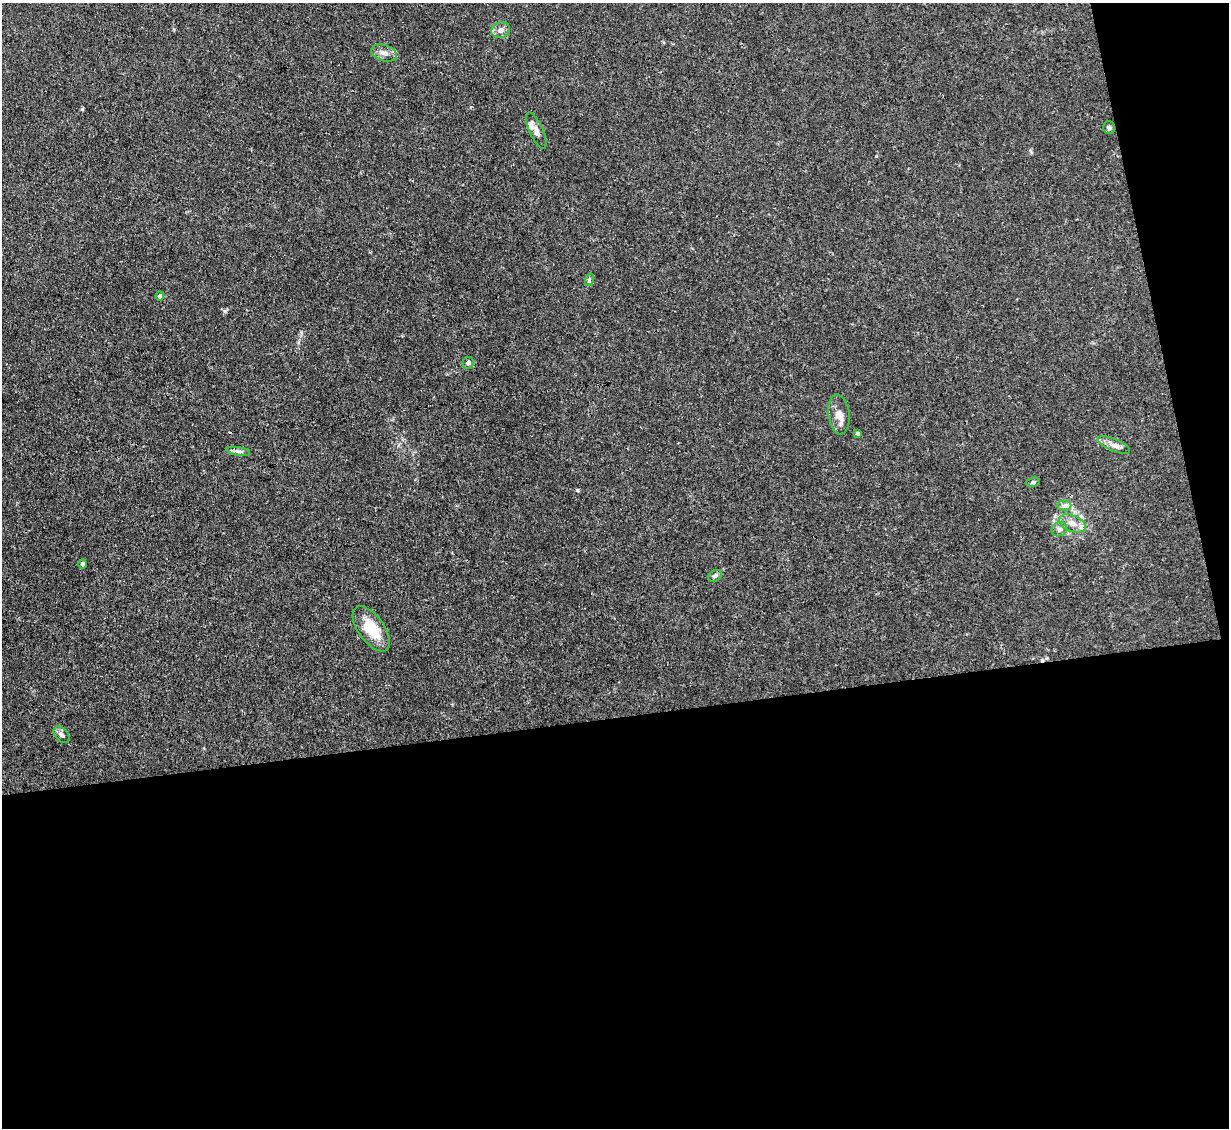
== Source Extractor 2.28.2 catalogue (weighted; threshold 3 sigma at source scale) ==
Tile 16 of 4 x 4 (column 4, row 4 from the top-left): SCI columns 3683-4909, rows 248-1373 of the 4909 x 4883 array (HDU 1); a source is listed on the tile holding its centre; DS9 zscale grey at full resolution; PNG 1231 x 1130 px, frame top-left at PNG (2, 3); each listed source drawn as its Kron ellipse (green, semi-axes under 4 px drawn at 4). Shown black and unused: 40% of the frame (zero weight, under 3 of 4 exposures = <1% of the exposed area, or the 3 px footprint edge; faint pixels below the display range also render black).
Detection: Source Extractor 2.28.2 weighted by HDU 2 'WHT'; one run over the whole footprint, this tile lists its part. Background 0.0346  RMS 0.003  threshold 0.0135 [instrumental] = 3 sigma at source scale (4.5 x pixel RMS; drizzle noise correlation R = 1.50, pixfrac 1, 0.05/0.05 arcsec/px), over >= 5 px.
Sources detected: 21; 2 inside a brighter listed object's ellipse — not listed separately; the other 19 listed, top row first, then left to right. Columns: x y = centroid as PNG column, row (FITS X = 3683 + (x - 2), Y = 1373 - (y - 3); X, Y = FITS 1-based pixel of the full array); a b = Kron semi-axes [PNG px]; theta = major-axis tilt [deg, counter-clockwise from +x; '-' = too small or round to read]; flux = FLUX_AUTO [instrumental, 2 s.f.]
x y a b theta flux
501 30 9 8 - 1.6
384 53 13 8 -19 1.9
1109 128 6 6 - 0.64
536 131 19 7 -66 2
589 280 6 4 73 0.49
160 296 4 4 - 0.89
468 363 6 6 - 0.78
839 414 20 10 -83 2.9
858 433 4 3 - 0.59
1114 445 17 6 -22 1.7
238 451 12 4 -9 0.84
1033 482 7 4 10 0.6
1064 505 7 5 0 0.78
1072 523 14 8 -22 2.6
1059 529 8 6 35 0.95
83 564 4 4 - 0.86
715 576 7 5 32 0.77
371 629 26 13 -54 8.3
62 735 10 6 -47 1.1
Unlisted compact peaks at least as high as the median listed source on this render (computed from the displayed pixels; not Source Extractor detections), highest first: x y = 577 490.